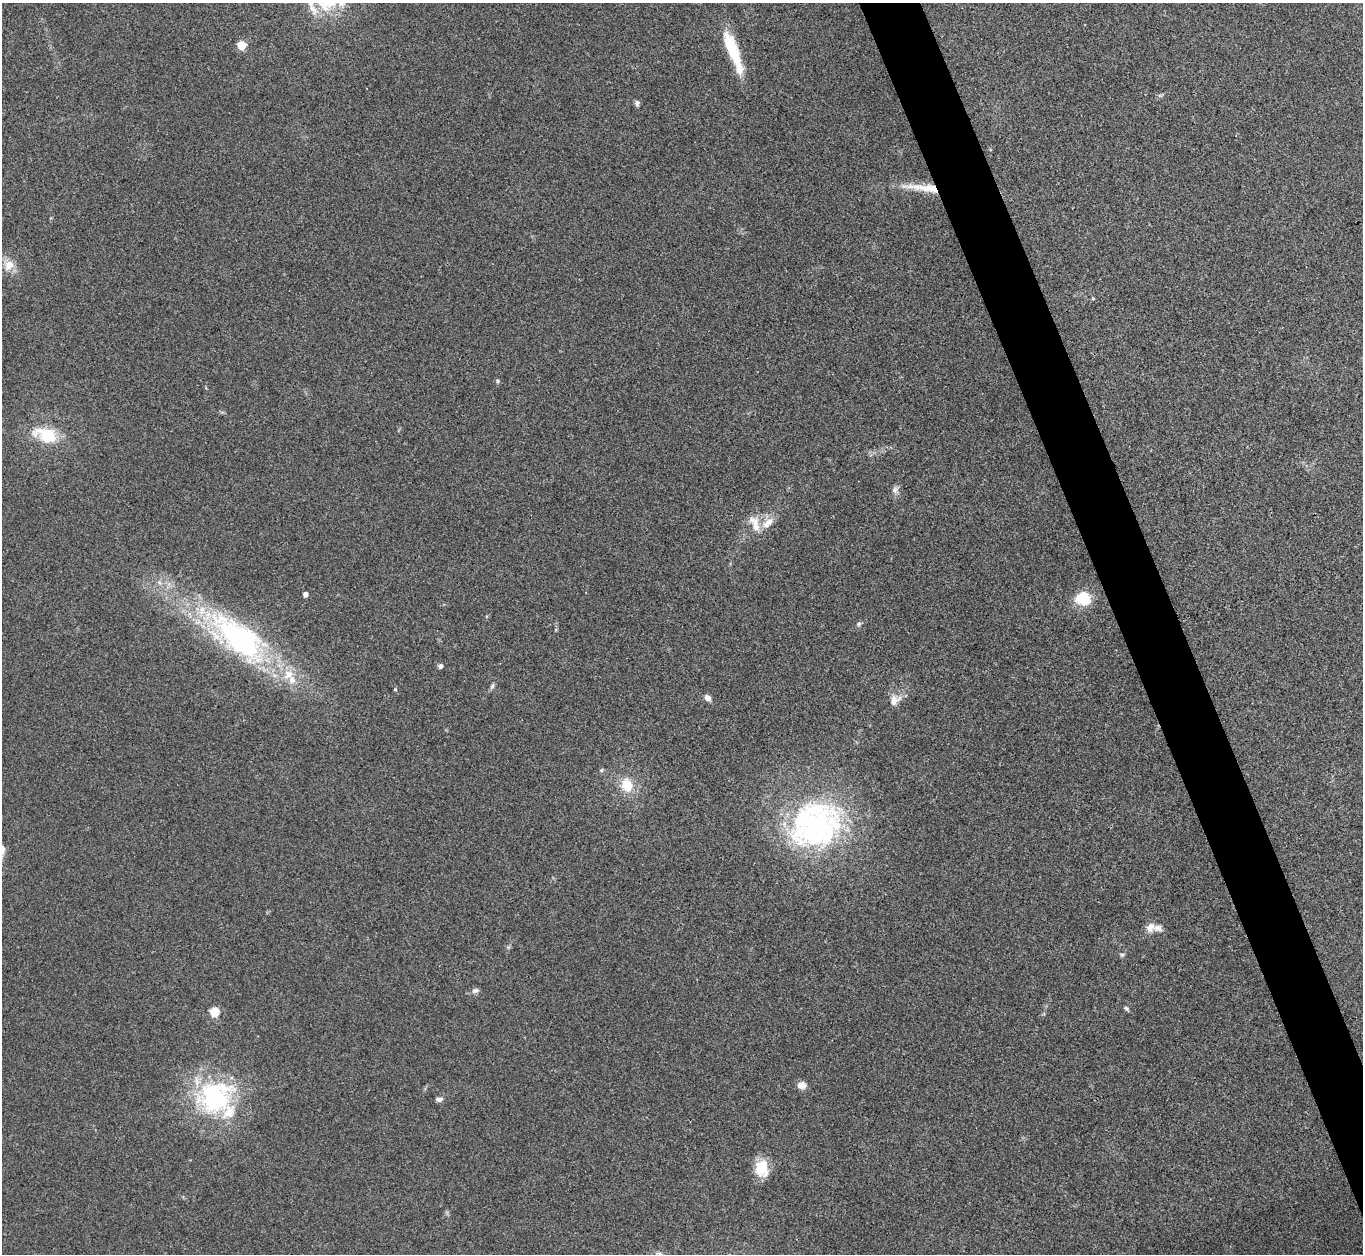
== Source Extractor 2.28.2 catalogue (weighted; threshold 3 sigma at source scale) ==
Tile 6 of 4 x 4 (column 2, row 2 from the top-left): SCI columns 1362-2722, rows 2651-3902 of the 5443 x 5430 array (HDU 1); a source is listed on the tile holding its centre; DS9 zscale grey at full resolution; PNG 1365 x 1256 px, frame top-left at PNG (2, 3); no overlay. Shown black and unused: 4% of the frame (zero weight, under 3 of 4 exposures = <1% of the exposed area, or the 3 px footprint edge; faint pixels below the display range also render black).
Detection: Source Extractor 2.28.2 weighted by HDU 2 'WHT'; one run over the whole footprint, this tile lists its part. Background 0.0468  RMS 0.005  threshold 0.0226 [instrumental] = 3 sigma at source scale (4.5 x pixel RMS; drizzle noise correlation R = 1.50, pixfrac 1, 0.05/0.05 arcsec/px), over >= 5 px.
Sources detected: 43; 1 too faint to see at this stretch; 1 inside a brighter object's white glare — not listed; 6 inside a brighter listed object's ellipse — not listed separately; the other 35 listed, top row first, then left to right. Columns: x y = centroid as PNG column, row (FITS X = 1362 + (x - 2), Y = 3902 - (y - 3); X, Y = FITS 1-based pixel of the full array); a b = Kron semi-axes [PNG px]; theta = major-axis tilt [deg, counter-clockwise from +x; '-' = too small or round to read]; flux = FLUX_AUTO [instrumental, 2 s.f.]
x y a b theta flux
342 3 13 9 23 4.7
312 9 20 9 -55 6.3
242 45 5 5 - 23
729 46 34 15 -78 17
637 103 8 6 85 1.3
923 188 53 9 -6 13
9 265 16 13 59 6.4
1093 298 5 3 - 0.44
497 381 6 5 - 0.75
46 435 28 15 -17 20
895 490 9 8 - 2.1
768 523 19 9 38 6.1
756 525 26 10 -84 6.8
305 594 4 4 - 3.5
1083 599 16 14 -1 14
859 624 7 5 43 1
239 639 70 30 -40 120
440 666 5 5 - 1.3
492 686 8 5 60 1.1
395 689 4 4 - 0.45
707 698 7 5 -53 2.8
895 700 18 13 39 5.2
601 770 6 5 - 0.75
627 785 17 14 -72 11
815 825 68 58 29 130
2 849 14 7 89 2.9
1150 927 13 10 52 4
1122 955 6 5 - 0.91
475 990 10 6 18 1.7
1126 1008 6 5 - 0.91
215 1012 5 5 - 30
802 1085 11 8 -1 3.4
215 1097 52 43 26 67
439 1099 8 5 2 1.7
762 1168 20 15 -87 12
Overlapping masked pixels (flux is a lower limit): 1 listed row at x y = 923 188
Isophote crosses this tile's border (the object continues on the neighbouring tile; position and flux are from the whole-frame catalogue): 2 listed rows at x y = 342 3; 2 849